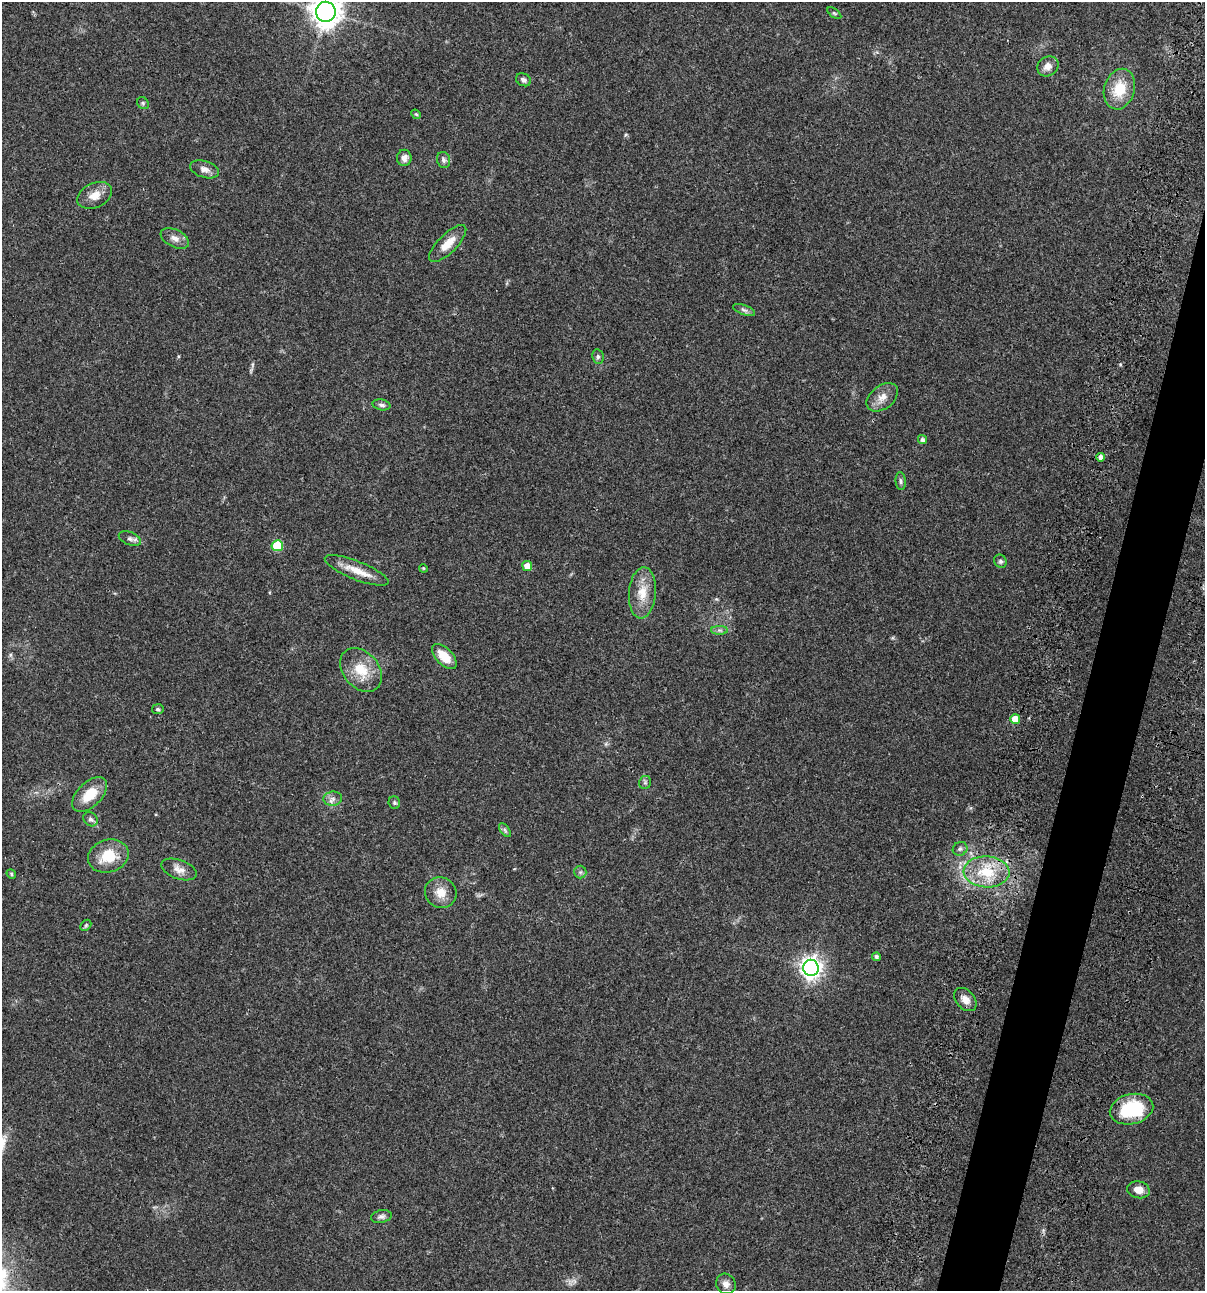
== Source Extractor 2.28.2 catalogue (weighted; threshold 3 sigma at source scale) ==
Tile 10 of 4 x 4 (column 2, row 3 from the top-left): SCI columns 1438-2640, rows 1408-2696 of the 5405 x 5390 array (HDU 1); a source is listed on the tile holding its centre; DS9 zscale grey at full resolution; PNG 1207 x 1293 px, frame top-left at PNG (2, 2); each listed source drawn as its Kron ellipse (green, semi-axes under 4 px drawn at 4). Shown black and unused: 4% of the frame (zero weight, under 3 of 4 exposures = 9% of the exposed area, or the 3 px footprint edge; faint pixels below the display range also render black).
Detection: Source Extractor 2.28.2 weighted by HDU 2 'WHT'; one run over the whole footprint, this tile lists its part. Background 0.0465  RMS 0.0063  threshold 0.0282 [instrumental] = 3 sigma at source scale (4.5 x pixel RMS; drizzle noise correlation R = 1.50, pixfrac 1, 0.05/0.05 arcsec/px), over >= 5 px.
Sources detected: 53; all 53 listed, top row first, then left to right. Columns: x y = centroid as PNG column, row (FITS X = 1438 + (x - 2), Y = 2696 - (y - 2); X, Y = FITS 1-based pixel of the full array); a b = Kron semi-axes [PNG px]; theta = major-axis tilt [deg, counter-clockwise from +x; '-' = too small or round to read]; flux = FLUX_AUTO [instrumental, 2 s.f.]
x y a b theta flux
326 12 10 10 - 730
834 13 8 4 -35 0.89
1048 66 11 9 35 4.5
524 80 8 6 -26 2.1
1119 89 21 15 75 17
143 103 6 5 - 1.1
416 114 5 4 - 0.73
404 158 8 7 - 3.2
443 160 8 6 -74 1.9
205 169 15 8 -18 3.5
95 195 18 12 24 7.1
175 238 15 8 -26 4.1
448 244 24 9 45 8.9
744 310 11 5 -21 1.7
598 357 7 5 -78 1.4
882 397 18 11 38 6.1
381 405 9 5 -12 1.7
922 440 5 4 - 1.5
1100 457 4 4 - 2.9
901 481 9 5 -85 1.4
130 539 11 6 -21 2.3
277 546 5 5 - 23
1000 561 7 6 - 1.4
527 566 5 4 - 6.4
423 568 4 3 - 0.53
357 570 34 9 -22 10
642 593 26 13 85 12
719 630 8 4 0 1.4
444 657 15 8 -45 12
361 670 24 18 -51 15
158 709 5 5 - 1
1015 719 5 5 - 13
645 782 6 6 - 1.3
90 795 21 12 45 13
333 799 9 7 7 2.5
394 803 6 5 - 1.1
91 819 8 6 -42 2
505 830 8 4 -53 1.2
960 849 7 6 - 1.6
108 856 21 16 17 17
179 869 18 9 -19 5.1
580 872 6 6 - 1.5
987 872 23 15 -3 21
11 874 5 4 - 0.75
441 893 16 15 - 8.1
86 925 6 4 46 0.89
876 957 4 4 - 1.8
811 968 8 7 - 400
965 1000 13 9 -48 4.5
1132 1109 22 15 13 34
1138 1190 11 8 -11 5.2
381 1216 10 6 11 1.9
726 1284 10 9 - 3.6
Isophote crosses this tile's border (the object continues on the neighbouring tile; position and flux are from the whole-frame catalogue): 1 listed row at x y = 326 12